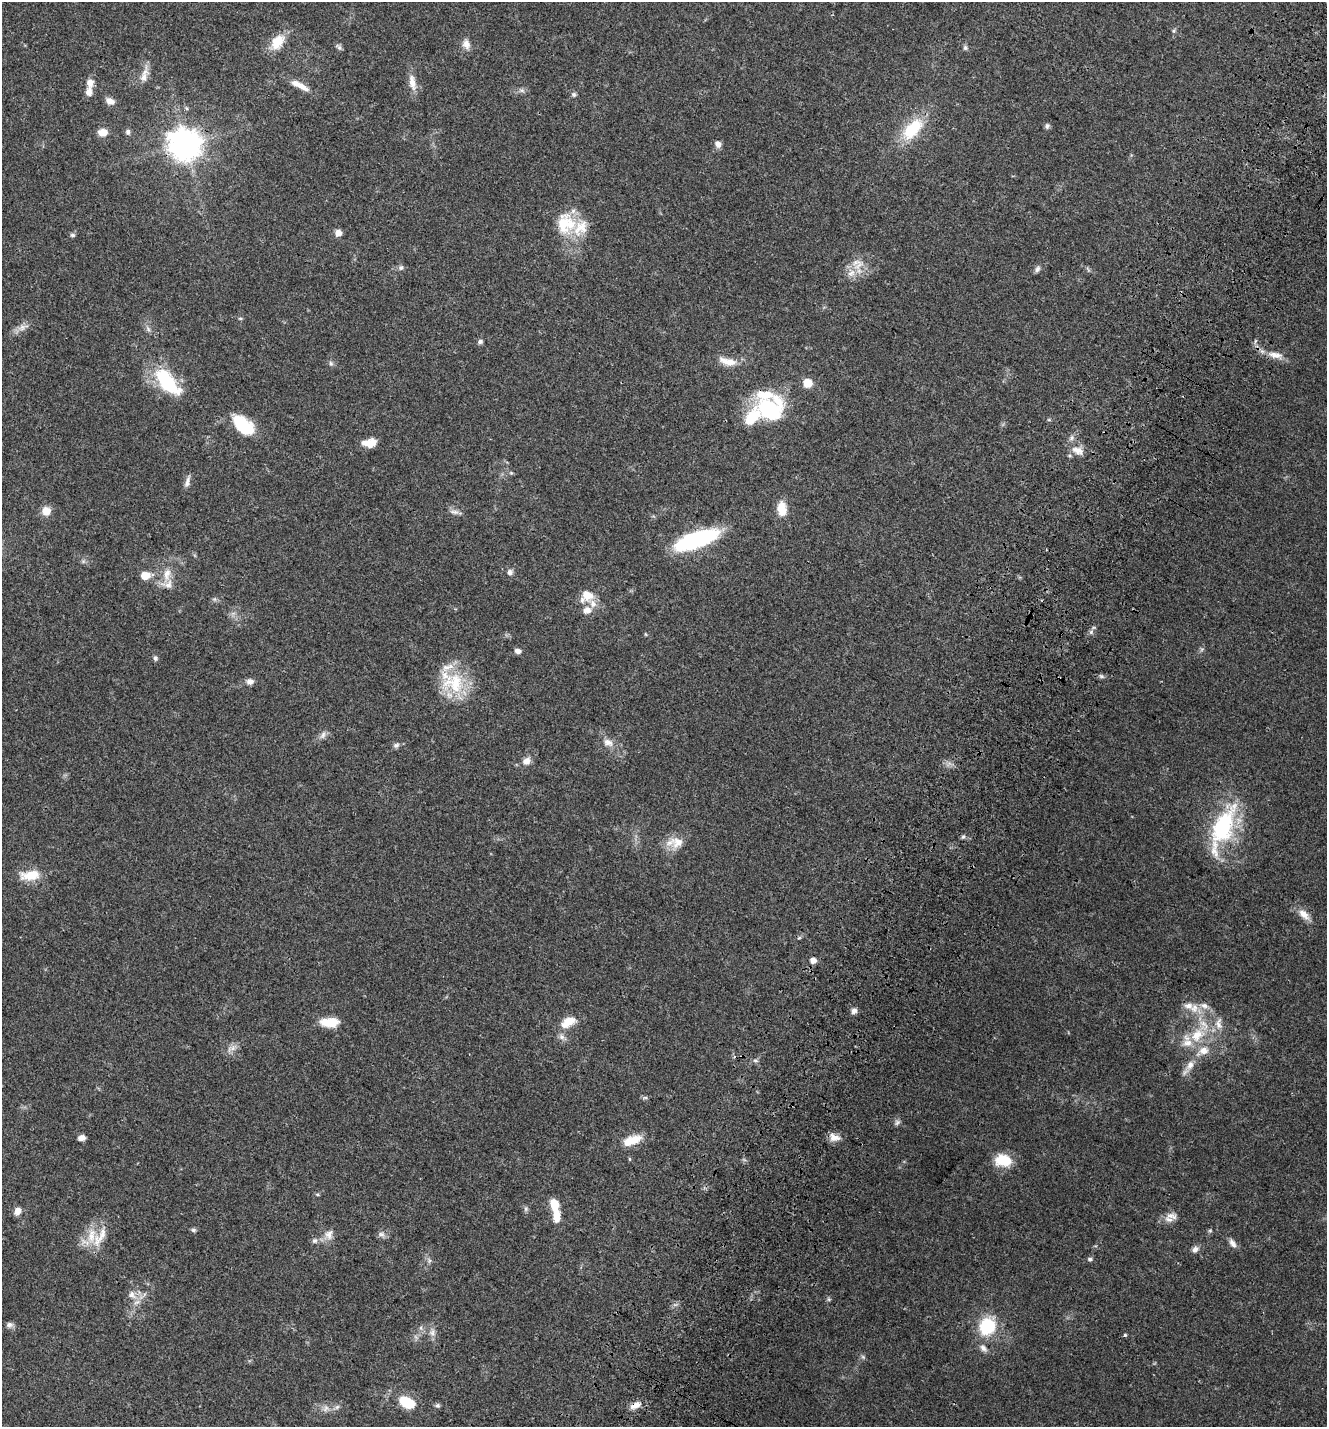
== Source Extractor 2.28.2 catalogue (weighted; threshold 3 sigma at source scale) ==
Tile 10 of 4 x 4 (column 2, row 3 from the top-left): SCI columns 1688-3012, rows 1582-3006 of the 6087 x 5999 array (HDU 1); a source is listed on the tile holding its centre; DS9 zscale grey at full resolution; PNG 1329 x 1429 px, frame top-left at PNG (2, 2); no overlay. Shown black and unused: <1% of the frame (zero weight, under 3 of 4 exposures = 9% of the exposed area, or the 3 px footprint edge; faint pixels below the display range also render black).
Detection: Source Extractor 2.28.2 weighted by HDU 2 'WHT'; one run over the whole footprint, this tile lists its part. Background 0.0494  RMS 0.0041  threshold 0.0186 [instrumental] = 3 sigma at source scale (4.5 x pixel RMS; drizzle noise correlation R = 1.50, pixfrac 1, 0.0396/0.0396 arcsec/px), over >= 5 px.
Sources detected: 131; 19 inside a brighter listed object's ellipse — not listed separately; the other 112 listed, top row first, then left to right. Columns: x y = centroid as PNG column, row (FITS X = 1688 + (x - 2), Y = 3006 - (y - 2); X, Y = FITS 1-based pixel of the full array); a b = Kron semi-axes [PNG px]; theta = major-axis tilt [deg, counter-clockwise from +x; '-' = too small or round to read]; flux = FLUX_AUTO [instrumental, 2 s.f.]
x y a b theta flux
1174 31 6 5 - 0.68
278 42 18 11 52 9.1
466 44 13 9 -75 2.9
339 47 10 5 -46 1
965 48 7 6 - 0.93
144 75 25 8 73 3.8
412 82 22 9 -78 4.3
90 83 12 9 85 2.8
299 85 26 7 -27 5.3
522 90 9 4 -9 1.1
574 94 7 6 - 0.9
110 101 10 7 -24 2.8
1047 126 7 6 - 0.96
912 129 35 17 47 17
103 132 10 7 3 4
128 132 7 6 - 1.2
185 144 11 11 - 530
718 144 8 7 - 2
566 224 30 26 -85 17
338 233 8 7 - 2.5
73 235 7 5 -1 0.83
857 264 20 13 -74 6.2
401 268 7 7 - 1.1
1037 269 9 6 47 1.3
240 318 6 4 0 0.48
22 327 17 7 22 2.9
148 329 8 5 -46 1.1
480 342 6 6 - 0.93
1275 355 21 9 -9 4.2
728 361 26 9 -14 5.4
331 363 7 5 -68 0.91
167 383 36 16 -49 27
808 383 7 7 - 7.7
770 410 37 25 -38 27
1049 420 6 3 -18 0.43
243 425 25 14 -42 19
369 443 15 8 6 5.1
1078 451 18 10 -25 4.3
511 473 7 4 -18 0.57
187 482 18 6 75 1.9
782 509 18 11 -84 6.4
46 511 11 11 - 4
454 512 14 6 -7 1.7
697 540 46 15 19 43
510 572 8 7 - 1.4
167 574 21 10 82 5.4
145 576 8 7 - 5.7
587 595 15 12 -25 5.5
214 599 7 4 -18 0.72
587 610 11 9 22 3.1
1091 632 6 5 - 0.96
645 634 5 3 - 0.36
518 651 7 6 - 1.8
155 658 7 5 -65 0.9
1101 676 7 5 -35 0.81
250 681 9 7 4 2
454 683 35 30 -14 21
323 735 11 6 61 1.7
608 742 15 9 -21 3.3
396 745 9 7 29 1.2
527 761 10 8 39 2.8
1223 826 52 24 67 41
963 837 6 5 - 0.73
678 842 20 17 -2 6.7
30 875 27 12 6 8.2
1304 914 18 9 -43 4
799 938 6 4 19 0.56
813 960 5 5 - 3.1
1194 1008 14 11 66 4.5
854 1011 8 7 - 1.6
568 1021 19 11 7 5.9
329 1022 22 10 -2 7.7
1197 1035 25 17 41 13
562 1037 9 7 -45 1.8
232 1048 17 8 29 2.6
755 1060 7 5 -16 0.86
1190 1065 17 9 58 4
645 1098 8 4 7 0.74
897 1123 9 5 52 1.1
834 1137 15 9 -14 3.4
82 1138 7 5 6 2
632 1140 24 11 21 8.2
629 1159 5 3 - 0.43
1003 1160 20 14 -9 9.4
317 1194 6 3 -19 0.49
554 1205 11 8 -72 7.2
526 1209 7 5 70 0.9
17 1211 9 7 60 2.6
557 1216 16 9 87 5.2
1171 1216 17 8 -7 2.9
193 1230 7 5 -1 0.82
329 1234 14 11 89 3.3
381 1234 11 8 -9 1.6
100 1237 33 12 58 7.7
315 1241 8 7 - 1.3
1233 1243 13 6 -59 2
1195 1249 10 8 43 1.8
1090 1259 6 5 - 0.9
429 1261 8 4 90 0.86
132 1295 13 9 -67 3.2
829 1299 6 5 - 0.64
9 1325 9 7 3 1.4
987 1326 24 21 65 16
421 1328 6 4 -72 0.79
432 1333 12 8 -89 2.2
1125 1335 4 4 - 0.61
863 1357 7 4 -45 0.7
406 1402 19 11 -26 13
635 1405 15 8 24 3.2
438 1406 7 6 - 0.82
337 1407 8 4 45 1
326 1408 11 7 46 1.9
Overlapping masked pixels (flux is a lower limit): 4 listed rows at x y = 185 144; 1078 451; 1223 826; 635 1405